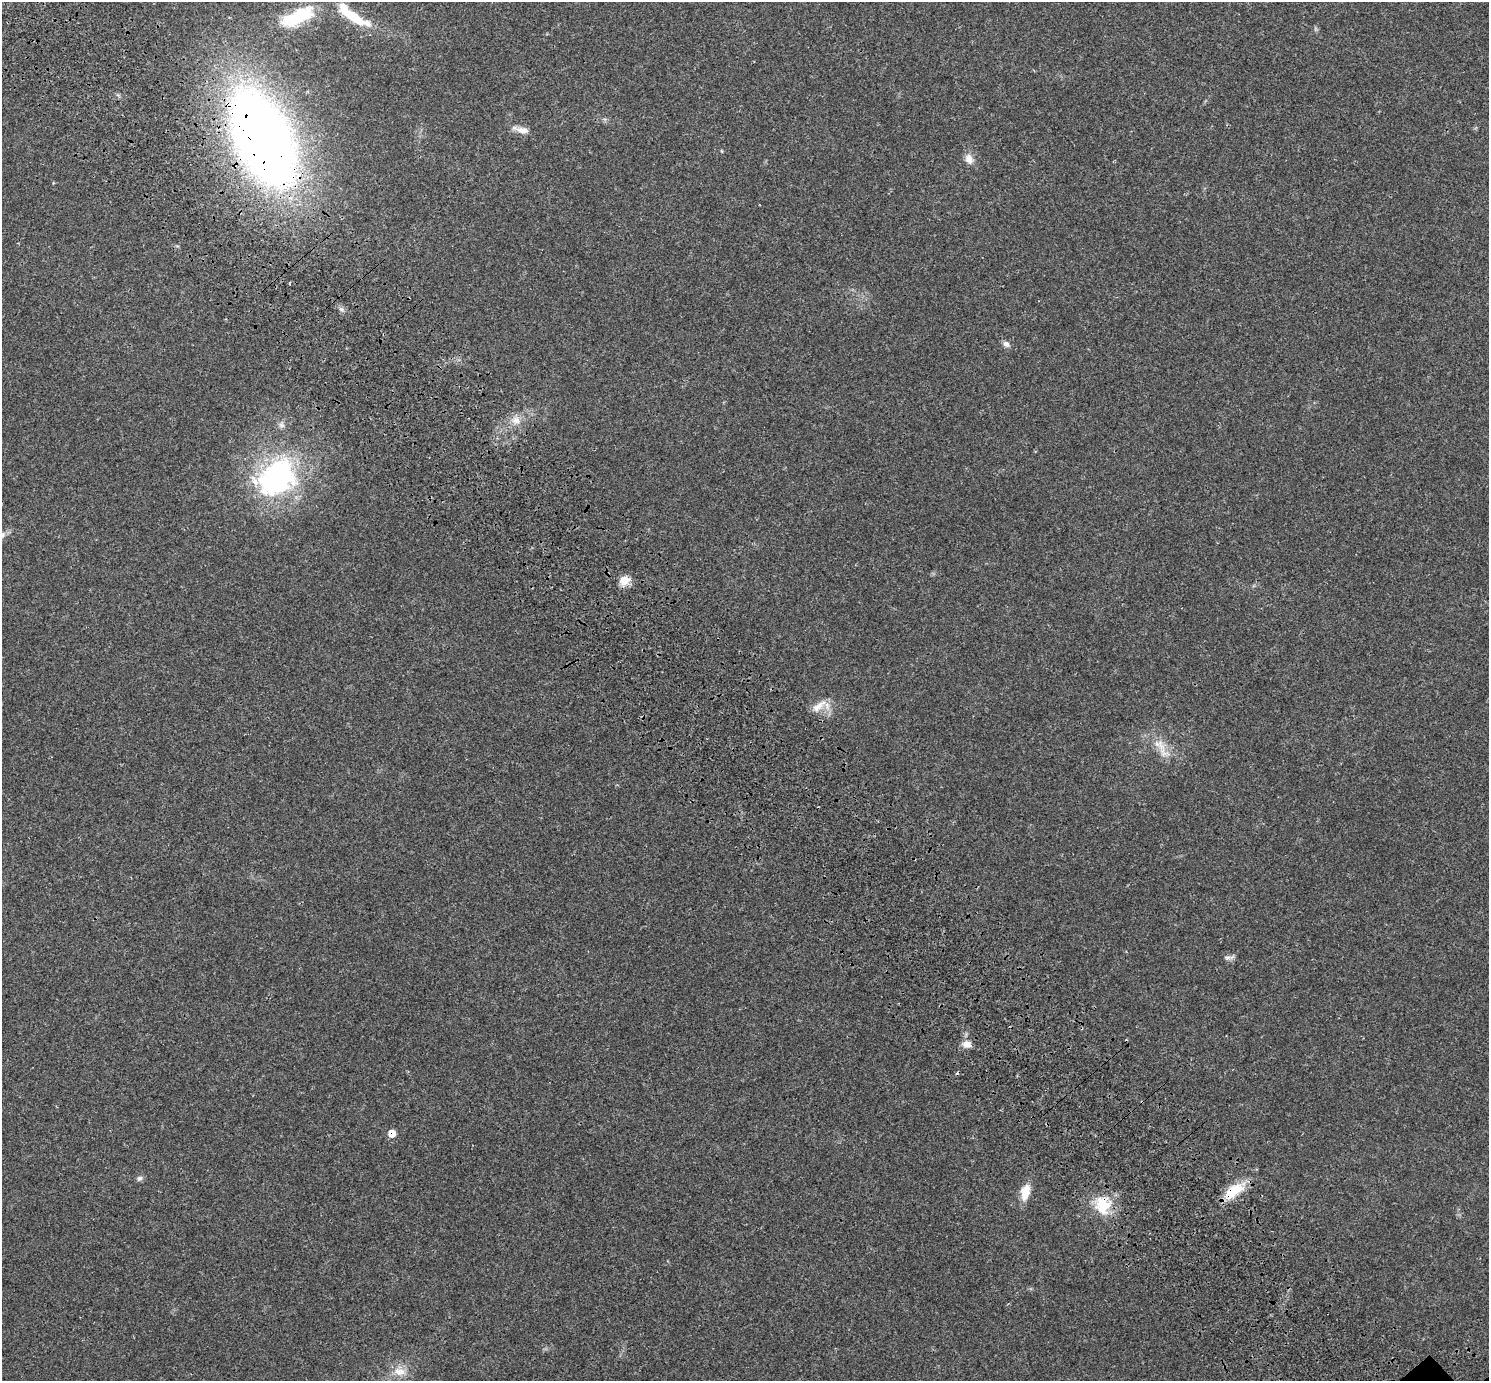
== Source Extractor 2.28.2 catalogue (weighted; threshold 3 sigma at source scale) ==
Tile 11 of 4 x 4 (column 3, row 3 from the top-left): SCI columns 3106-4592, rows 1686-3064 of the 6217 x 6189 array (HDU 1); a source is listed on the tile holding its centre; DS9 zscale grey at full resolution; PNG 1491 x 1383 px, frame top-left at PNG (2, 2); no overlay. Shown black and unused: <1% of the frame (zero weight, under 3 of 4 exposures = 9% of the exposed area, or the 3 px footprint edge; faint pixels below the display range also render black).
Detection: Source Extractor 2.28.2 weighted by HDU 2 'WHT'; one run over the whole footprint, this tile lists its part. Background 0.0414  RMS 0.0038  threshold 0.017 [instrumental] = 3 sigma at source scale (4.5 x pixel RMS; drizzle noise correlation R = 1.50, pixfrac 1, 0.0396/0.0396 arcsec/px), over >= 5 px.
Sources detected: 27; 1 inside a brighter object's white glare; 1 cosmic-ray / hot-pixel residue — not listed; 4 inside a brighter listed object's ellipse — not listed separately; the other 21 listed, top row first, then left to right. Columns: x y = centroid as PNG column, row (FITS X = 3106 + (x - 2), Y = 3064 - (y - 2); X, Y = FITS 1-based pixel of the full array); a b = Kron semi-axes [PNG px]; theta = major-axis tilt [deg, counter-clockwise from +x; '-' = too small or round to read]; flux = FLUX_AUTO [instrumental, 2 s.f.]
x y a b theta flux
298 16 45 16 24 20
353 17 37 11 -33 13
521 130 22 7 -13 3.1
263 138 82 44 -65 400
722 151 5 3 - 0.32
969 159 14 10 -68 2.8
1006 344 10 7 -33 1.5
516 420 12 10 3 3.4
281 425 8 7 - 1.4
276 478 56 41 40 69
625 580 15 11 35 3.8
819 706 23 9 40 4
1160 745 24 13 -42 6.8
1227 957 11 4 -4 1.1
967 1044 12 9 -8 2.7
392 1133 9 8 - 2.9
140 1178 8 7 - 1.1
1233 1191 28 13 36 10
1025 1192 18 10 77 6.2
1101 1203 25 16 50 9.2
399 1372 19 11 -10 4.8
Overlapping masked pixels (flux is a lower limit): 5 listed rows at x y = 353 17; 263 138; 392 1133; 1233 1191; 1101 1203